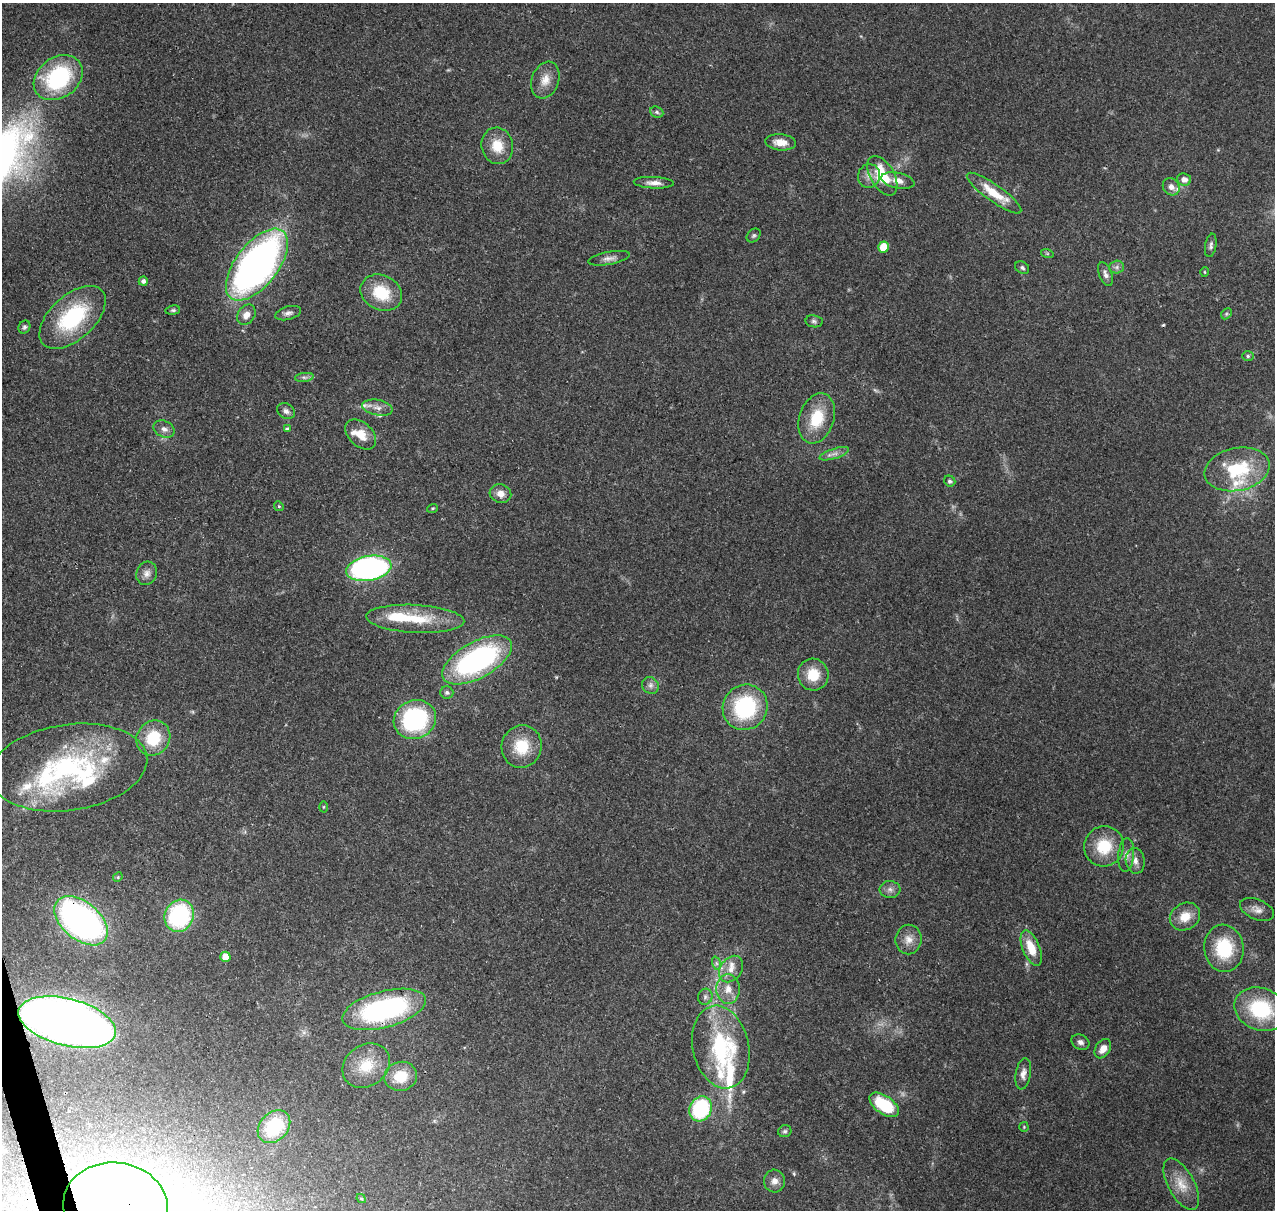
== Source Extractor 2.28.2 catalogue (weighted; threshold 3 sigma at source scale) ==
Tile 7 of 4 x 4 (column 3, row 2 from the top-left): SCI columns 2662-3934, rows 2545-3752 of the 5323 x 5039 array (HDU 1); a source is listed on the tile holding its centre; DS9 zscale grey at full resolution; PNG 1277 x 1212 px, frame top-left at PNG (2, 3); each listed source drawn as its Kron ellipse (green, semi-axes under 4 px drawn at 4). Shown black and unused: <1% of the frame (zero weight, under 3 of 4 exposures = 8% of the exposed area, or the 3 px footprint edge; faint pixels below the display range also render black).
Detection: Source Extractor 2.28.2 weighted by HDU 2 'WHT'; one run over the whole footprint, this tile lists its part. Background 0.0758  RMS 0.0035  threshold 0.0156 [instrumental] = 3 sigma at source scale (4.5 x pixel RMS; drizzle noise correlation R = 1.50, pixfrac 1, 0.0396/0.0396 arcsec/px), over >= 5 px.
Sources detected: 109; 2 too faint to see at this stretch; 1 inside a brighter object's white glare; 1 cosmic-ray / hot-pixel residue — neither listed nor drawn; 12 inside a brighter listed object's ellipse — not listed separately; the other 93 listed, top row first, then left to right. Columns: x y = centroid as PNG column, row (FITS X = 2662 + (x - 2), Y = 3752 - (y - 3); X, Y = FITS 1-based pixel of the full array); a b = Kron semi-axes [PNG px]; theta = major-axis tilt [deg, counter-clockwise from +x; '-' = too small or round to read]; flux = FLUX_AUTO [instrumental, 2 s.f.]
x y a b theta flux
58 78 26 20 36 38
545 80 19 13 71 4.7
657 112 7 5 -24 0.8
781 142 15 8 -6 4.6
497 146 18 15 -77 7.6
869 176 12 11 - 2.8
882 176 22 12 -60 14
1184 179 7 6 - 2.2
898 180 17 7 -12 2.9
654 183 20 6 -2 2.5
1171 187 9 8 - 2.5
994 193 33 8 -35 10
754 235 8 6 44 0.75
1211 245 12 5 79 1.1
884 247 5 5 - 6.8
1047 253 6 4 -19 0.51
609 258 21 6 10 2.1
257 265 42 21 52 170
1117 267 7 6 - 1.2
1022 268 7 6 - 0.84
1204 272 5 3 - 0.29
1105 274 12 6 -69 1.6
143 281 4 4 - 1.1
381 293 21 17 -26 13
173 310 7 4 9 0.67
288 313 13 6 15 1.5
1226 314 6 4 46 0.58
246 315 11 8 55 3
72 317 40 22 42 31
814 321 8 6 -9 0.87
24 327 7 5 61 0.78
1248 356 6 5 - 0.6
304 377 9 4 7 1
377 408 15 7 -10 2.5
286 411 9 7 -35 1.4
817 418 26 17 71 13
164 429 11 8 -25 1.9
287 429 4 4 - 0.61
361 434 18 11 -43 5.9
834 454 15 5 18 1.8
1237 469 33 21 12 22
950 481 6 5 - 0.86
500 494 11 9 -15 3.1
279 506 5 4 - 0.47
432 508 6 3 19 0.38
369 568 23 12 10 110
147 573 12 10 66 2.3
415 619 49 14 -3 15
477 660 38 18 29 77
813 675 16 15 - 8.5
650 685 9 8 - 1.5
447 692 6 6 - 0.9
745 707 23 22 - 35
415 719 21 19 24 45
153 738 18 16 54 14
522 746 21 20 - 11
68 768 79 43 8 67
323 807 5 3 - 0.35
1104 846 20 19 - 12
1126 855 17 8 85 2.4
1135 861 13 9 -80 2.5
118 877 5 4 - 0.43
890 889 10 8 -3 1.7
1257 910 18 10 -22 2.8
179 916 16 14 65 41
1185 917 16 13 32 5.8
81 921 31 19 -40 130
909 940 15 13 83 3.7
1031 948 19 8 -68 7.7
1224 948 23 19 -84 19
225 957 5 5 - 3.7
716 963 7 4 -71 0.81
731 969 14 10 53 3.6
728 989 15 12 -86 4.3
705 997 8 7 - 1.2
384 1009 43 18 15 62
1261 1009 27 21 -20 26
67 1022 50 23 -14 410
1080 1042 9 7 -27 1.4
721 1047 42 28 -78 39
1103 1049 10 7 59 3.1
366 1066 25 20 35 11
1023 1074 16 7 80 2.2
401 1076 16 14 15 8.6
884 1105 17 9 -36 19
701 1109 13 11 63 33
274 1127 18 14 46 21
1024 1127 5 4 - 0.41
785 1131 7 6 - 0.8
774 1181 11 10 - 2.4
1181 1184 28 13 -62 6.9
361 1198 5 4 - 0.43
115 1206 52 43 -6 300
Overlapping masked pixels (flux is a lower limit): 3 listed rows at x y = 81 921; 67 1022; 115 1206
Isophote crosses this tile's border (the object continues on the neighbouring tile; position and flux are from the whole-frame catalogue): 1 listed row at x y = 115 1206